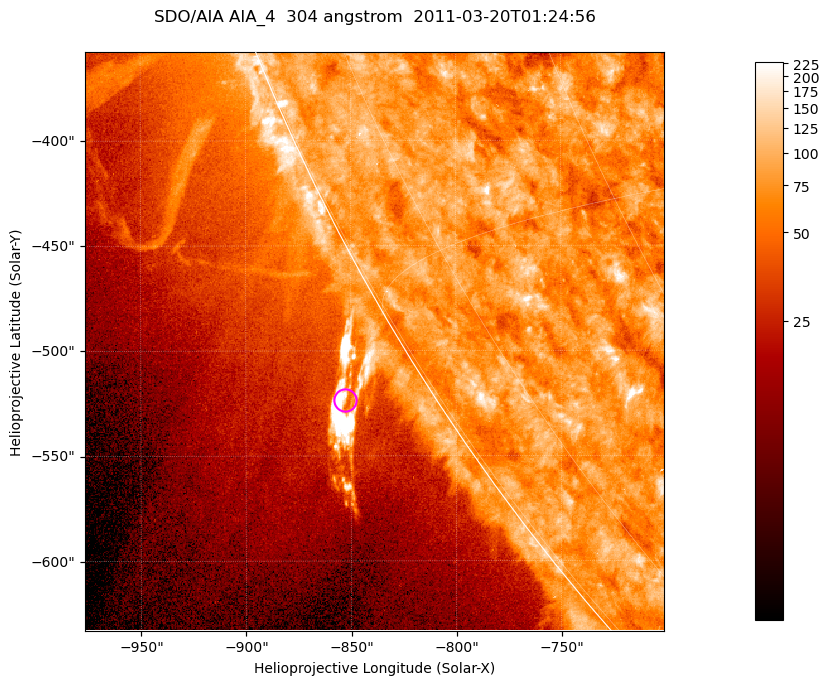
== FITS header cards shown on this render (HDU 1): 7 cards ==
TELESCOP= 'SDO/AIA '           / For AIA: SDO/AIA
INSTRUME= 'AIA_4   '           / For AIA: AIA_ATA1, AIA_ATA2, AIA_ATA3 or AIA_AT
WAVELNTH=                  304 / [angstrom] Wavelength
WAVEUNIT= 'angstrom'           / Wavelength unit: angstrom
DATE-OBS= '2011-03-20T01:24:56.123' / [ISO] Date when observation started; ISO 8
CTYPE1  = 'HPLN-TAN'           / CTYPE1; Typically HPLN
CTYPE2  = 'HPLT-TAN'           / CTYPE2; Typically HPLT

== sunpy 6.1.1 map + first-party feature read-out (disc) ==
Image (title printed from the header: SDO/AIA AIA_4  304 angstrom  2011-03-20T01:24:56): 459 x 459 px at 0.6 arcsec/px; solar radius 964 arcsec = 1606 px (partial field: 1.1% of the solar disc is inside the frame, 44% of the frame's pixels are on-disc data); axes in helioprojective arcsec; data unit not stated in the header (colour bar unlabelled)
Orientation: roll -0.132 deg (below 1 deg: not rotated)
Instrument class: DISC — disc imager (sunpy class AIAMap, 304 A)
Bright regions (active regions / flare kernels): reference = the on-disc median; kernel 5 px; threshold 5 sigma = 98.7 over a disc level ~75.6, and >= 1.15x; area >= 210 px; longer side >= 6 px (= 3.6 arcsec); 0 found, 0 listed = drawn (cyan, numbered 1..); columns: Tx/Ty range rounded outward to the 2 arcsec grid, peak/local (2 s.f.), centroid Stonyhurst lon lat
Off-limb structures (1.02-1.3 R_sun): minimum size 105 px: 6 found; the strongest spans PA ~120..125 deg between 1.02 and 1.06 R_sun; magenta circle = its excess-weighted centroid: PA ~120 deg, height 1.04 R_sun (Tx ~-854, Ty ~-524 arcsec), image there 5.1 x the reference